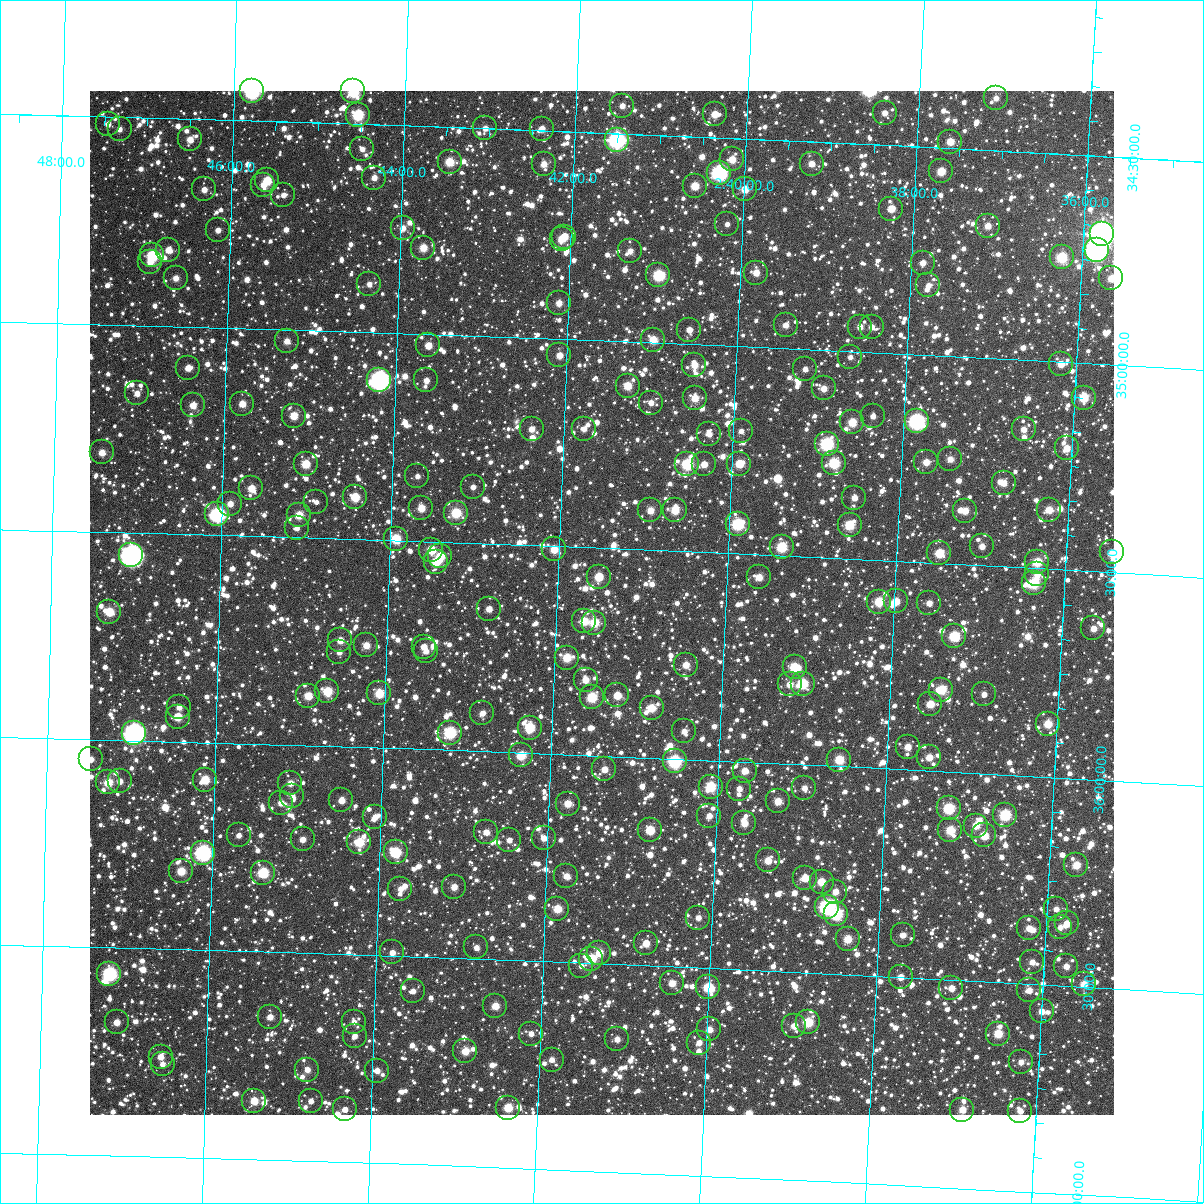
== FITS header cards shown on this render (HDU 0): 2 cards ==
NAXIS1  =                 1024
NAXIS2  =                 1024

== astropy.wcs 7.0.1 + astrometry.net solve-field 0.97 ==
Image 1024 x 1024 px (HDU 0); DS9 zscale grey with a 90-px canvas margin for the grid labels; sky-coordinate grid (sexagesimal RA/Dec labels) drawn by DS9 from the SOLVED WCS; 263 Tycho-2 reference stars matched to detected sources circled (green)
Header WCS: RA---TAN-SIP/DEC--TAN-SIP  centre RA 02:41:28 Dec +35:38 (40.37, +35.63 deg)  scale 8.67 arcsec/px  FOV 148.0' x 148.0'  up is +178 deg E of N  parity flipped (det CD > 0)
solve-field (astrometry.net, Tycho-2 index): VERIFIED the header's WCS against the Tycho-2 star catalogue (verified at 6 index scales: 11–263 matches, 0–1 conflicts across passes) and refined it, rather than solving blind
Solved WCS: RA---TAN-SIP/DEC--TAN-SIP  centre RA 02:41:28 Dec +35:38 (40.37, +35.63 deg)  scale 8.67 arcsec/px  FOV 148.0' x 148.0'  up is +178 deg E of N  parity flipped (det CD > 0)
The solver's refit moves the header's centre by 0.062 arcsec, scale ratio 1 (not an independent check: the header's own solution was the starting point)
Tycho-2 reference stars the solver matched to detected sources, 263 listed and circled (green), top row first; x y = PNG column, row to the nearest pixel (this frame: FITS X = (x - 90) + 1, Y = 1024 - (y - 91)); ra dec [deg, ICRS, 3 dp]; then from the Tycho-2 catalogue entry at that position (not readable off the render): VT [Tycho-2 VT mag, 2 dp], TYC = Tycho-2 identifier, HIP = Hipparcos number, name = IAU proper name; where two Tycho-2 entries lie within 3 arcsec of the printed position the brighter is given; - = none
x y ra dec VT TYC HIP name
252 91 41.447 +34.430 7.87 2333-928-1 12898 -
353 91 41.151 +34.422 9.13 2333-1177-1 - -
996 98 39.276 +34.374 11.68 2332-1084-1 - -
622 106 40.365 +34.433 11.50 2332-1474-1 - -
885 113 39.599 +34.423 11.22 2332-24-1 - -
715 114 40.094 +34.444 10.72 2332-1070-1 - -
358 115 41.136 +34.478 9.10 2333-1174-1 - -
108 124 41.865 +34.518 12.00 2333-899-1 - -
485 128 40.763 +34.500 11.80 2333-289-1 - -
120 129 41.831 +34.530 11.84 2333-1119-1 - -
542 129 40.597 +34.496 11.10 2333-129-1 - -
190 139 41.624 +34.550 10.96 2333-795-1 - -
617 140 40.377 +34.516 8.09 2332-674-1 12557 -
950 142 39.403 +34.484 10.57 2332-1653-1 - -
362 149 41.120 +34.560 11.77 2333-544-1 - -
732 159 40.038 +34.551 10.50 2332-490-1 - -
450 162 40.863 +34.583 10.17 2333-456-1 - -
544 164 40.588 +34.581 10.96 2333-161-1 - -
812 164 39.805 +34.553 11.22 2332-1770-1 - -
941 171 39.425 +34.556 10.19 2332-308-1 - -
719 173 40.073 +34.585 7.70 2332-1630-1 12450 -
374 178 41.082 +34.628 11.36 2333-1163-1 - -
267 180 41.395 +34.642 10.07 2333-1010-1 - -
263 185 41.405 +34.654 11.68 2333-1280-1 - -
695 186 40.143 +34.618 10.26 2332-1372-1 - -
204 189 41.578 +34.669 12.07 2333-876-1 - -
745 189 39.997 +34.621 10.49 2332-2170-1 - -
283 195 41.346 +34.677 11.46 2333-653-1 - -
891 209 39.565 +34.652 10.52 2332-2047-1 - -
727 224 40.044 +34.707 12.48 2332-1432-1 - -
988 226 39.281 +34.682 10.81 2332-1568-1 - -
403 228 40.993 +34.747 11.59 2333-127-1 - -
218 230 41.535 +34.766 11.68 2333-722-1 - -
1102 234 38.945 +34.688 5.57 2332-2197-1 12086 -
564 237 40.519 +34.753 10.90 2333-85-1 - -
562 239 40.527 +34.759 11.15 2333-408-1 - -
423 248 40.931 +34.792 10.62 2333-357-1 - -
168 250 41.678 +34.817 11.03 2333-1061-1 - -
1097 250 38.959 +34.725 6.75 2332-64-1 12091 -
630 251 40.325 +34.782 11.54 2332-544-1 - -
152 255 41.726 +34.831 9.22 2333-1189-1 - -
1062 257 39.059 +34.748 9.42 2332-246-1 - -
150 262 41.731 +34.847 11.13 2333-723-1 - -
923 263 39.465 +34.778 11.43 2332-1200-1 - -
756 273 39.952 +34.821 10.91 2332-854-1 - -
658 275 40.240 +34.837 9.64 2332-1270-1 - -
176 278 41.655 +34.884 11.41 2333-818-1 - -
1111 278 38.911 +34.793 10.62 2332-1050-1 - -
369 284 41.086 +34.885 11.46 2333-932-1 - -
928 285 39.446 +34.832 11.71 2332-392-1 - -
559 303 40.528 +34.914 11.24 2333-448-1 - -
786 325 39.859 +34.944 11.60 2332-472-1 - -
860 327 39.641 +34.940 11.03 2332-466-1 - -
872 327 39.607 +34.939 12.04 2332-48-1 - -
689 330 40.142 +34.966 11.61 2332-700-1 - -
653 340 40.247 +34.993 10.34 2332-162-1 - -
287 341 41.324 +35.028 11.32 2333-629-1 - -
428 345 40.907 +35.028 10.96 2333-304-1 - -
559 355 40.520 +35.039 11.05 2333-300-1 - -
850 357 39.665 +35.014 12.44 2332-1369-1 - -
1061 364 39.046 +35.005 11.08 2332-1407-1 - -
694 365 40.122 +35.050 10.92 2332-1225-1 - -
188 368 41.611 +35.100 10.88 2333-1082-1 - -
805 369 39.796 +35.048 11.68 2332-1175-1 - -
379 380 41.048 +35.115 7.22 2333-677-1 12776 -
426 380 40.909 +35.112 11.64 2333-330-1 - -
628 386 40.315 +35.106 10.31 2332-1145-1 - -
824 388 39.739 +35.092 11.43 2332-1081-1 - -
137 393 41.760 +35.164 11.55 2333-619-1 - -
695 398 40.117 +35.129 10.44 2332-789-1 - -
1084 398 38.972 +35.083 9.71 2332-1075-1 12096 -
651 403 40.246 +35.145 11.43 2332-577-1 - -
242 404 41.449 +35.182 10.88 2333-1159-1 - -
193 405 41.594 +35.189 10.71 2333-603-1 - -
294 416 41.296 +35.207 10.35 2333-707-1 - -
873 416 39.590 +35.153 12.01 2332-1375-1 - -
917 421 39.461 +35.161 7.60 2332-429-1 12259 -
852 422 39.649 +35.170 10.12 2332-805-1 - -
532 429 40.594 +35.219 11.50 2333-272-1 - -
584 429 40.440 +35.214 11.70 2332-1289-1 - -
1024 429 39.145 +35.167 11.27 2332-1019-1 - -
741 431 39.976 +35.204 11.57 2332-535-1 - -
709 434 40.070 +35.214 11.61 2332-303-1 - -
827 444 39.722 +35.225 8.39 2332-509-1 - -
1067 448 39.015 +35.207 10.83 2332-1383-1 - -
102 452 41.858 +35.309 10.86 2333-796-1 - -
950 459 39.356 +35.248 11.32 2332-741-1 - -
926 462 39.427 +35.258 10.72 2332-485-1 - -
834 463 39.698 +35.271 9.32 2332-323-1 - -
306 464 41.257 +35.323 10.03 2333-676-1 - -
687 464 40.131 +35.289 9.07 2332-991-1 12467 -
704 464 40.081 +35.288 11.20 2332-263-1 - -
739 464 39.977 +35.283 10.69 2332-587-1 - -
417 476 40.926 +35.343 12.12 2333-150-1 - -
1004 483 39.195 +35.299 11.40 2332-499-1 - -
473 487 40.760 +35.365 12.08 2333-384-1 - -
251 488 41.414 +35.385 10.54 2333-978-1 - -
355 497 41.107 +35.399 10.17 2333-553-1 - -
854 498 39.633 +35.352 11.60 2332-985-1 - -
316 502 41.222 +35.413 12.47 2333-573-1 - -
230 504 41.476 +35.424 11.51 2333-786-1 - -
421 508 40.911 +35.420 10.78 2333-66-1 - -
650 510 40.234 +35.404 10.84 2332-967-1 - -
675 510 40.162 +35.401 10.32 2332-1099-1 - -
1049 510 39.057 +35.357 10.67 2332-1313-1 - -
965 511 39.305 +35.370 10.90 2332-927-1 - -
456 513 40.808 +35.428 9.66 2333-176-1 - -
217 514 41.513 +35.451 7.75 2333-757-1 12915 -
299 515 41.272 +35.446 10.24 2333-687-1 - -
738 524 39.974 +35.428 9.07 2332-287-1 12423 -
850 525 39.644 +35.417 9.68 2332-259-1 - -
297 528 41.277 +35.478 12.14 2333-550-1 - -
396 539 40.983 +35.496 9.74 2333-36-1 - -
982 546 39.249 +35.453 11.36 2332-219-1 - -
782 547 39.840 +35.478 9.41 2332-379-1 - -
554 549 40.514 +35.507 10.37 2333-394-1 - -
431 550 40.877 +35.519 10.13 2333-172-1 - -
1112 552 38.864 +35.452 11.04 2332-133-1 - -
939 553 39.374 +35.475 9.98 2332-47-1 - -
131 555 41.765 +35.555 6.42 2333-738-1 12990 -
440 556 40.849 +35.533 10.35 2333-226-1 - -
436 562 40.862 +35.547 10.10 2333-194-1 - -
1037 562 39.084 +35.484 9.96 2332-725-1 - -
1037 574 39.082 +35.513 11.01 2332-615-1 - -
599 577 40.378 +35.569 10.16 2332-187-1 - -
759 577 39.904 +35.554 10.89 2332-565-1 - -
1034 583 39.091 +35.536 9.36 2332-233-1 - -
896 601 39.495 +35.596 10.50 2332-311-1 - -
879 602 39.546 +35.599 9.88 2332-277-1 - -
929 603 39.397 +35.596 11.41 2332-449-1 - -
489 609 40.700 +35.656 11.51 2337-37-1 - -
109 612 41.825 +35.692 9.91 2337-807-1 - -
584 621 40.417 +35.677 10.15 2336-595-1 - -
594 623 40.386 +35.680 9.94 2336-137-1 - -
1093 628 38.907 +35.637 11.46 2336-509-1 - -
954 636 39.318 +35.673 9.29 2336-89-1 - -
340 640 41.138 +35.744 11.07 2337-847-1 - -
366 645 41.060 +35.754 10.88 2337-695-1 - -
424 647 40.890 +35.753 11.39 2337-704-1 - -
426 651 40.882 +35.764 11.71 2337-645-1 - -
339 652 41.140 +35.773 11.69 2337-809-1 - -
567 658 40.463 +35.767 10.12 2336-589-1 - -
686 665 40.110 +35.772 11.00 2336-109-1 - -
795 667 39.787 +35.767 9.77 2336-669-1 - -
586 680 40.405 +35.819 10.82 2336-241-1 - -
790 684 39.799 +35.808 10.93 2336-105-1 - -
803 684 39.760 +35.805 9.31 2336-185-1 - -
941 690 39.348 +35.803 9.72 2336-547-1 - -
327 691 41.171 +35.868 9.84 2337-1541-1 - -
379 693 41.017 +35.869 9.99 2337-463-1 - -
984 694 39.221 +35.809 11.76 2336-357-1 - -
617 695 40.309 +35.853 10.42 2336-203-1 - -
308 696 41.227 +35.880 10.40 2337-1523-1 - -
592 697 40.385 +35.860 9.54 2336-609-1 - -
930 704 39.379 +35.839 10.44 2336-43-1 - -
179 707 41.610 +35.917 11.58 2337-1429-1 - -
652 708 40.206 +35.880 10.16 2336-5-1 - -
482 713 40.708 +35.908 11.47 2337-319-1 - -
178 717 41.613 +35.940 10.51 2337-1378-1 - -
1048 724 39.027 +35.873 10.24 2336-411-1 - -
530 728 40.565 +35.939 9.65 2337-675-1 - -
684 731 40.106 +35.933 11.39 2336-2296-1 - -
134 733 41.743 +35.984 6.38 2337-1419-1 12982 -
450 733 40.802 +35.958 8.92 2337-240-1 - -
908 747 39.440 +35.945 11.04 2336-2264-1 - -
521 755 40.588 +36.006 9.96 2337-388-1 - -
929 757 39.374 +35.968 10.94 2336-2284-1 - -
91 759 41.869 +36.048 11.15 2337-1204-1 - -
839 760 39.641 +35.984 10.02 2336-2105-1 - -
675 761 40.130 +36.006 8.49 2336-2006-1 12465 -
604 769 40.338 +36.032 11.01 2336-2067-1 - -
745 771 39.921 +36.021 10.93 2336-1954-1 - -
205 780 41.528 +36.090 9.89 2337-1482-1 - -
120 781 41.780 +36.099 11.71 2337-1207-1 - -
108 782 41.816 +36.103 9.97 2337-1331-1 - -
290 783 41.272 +36.092 11.30 2337-1513-1 - -
711 787 40.020 +36.063 9.47 2336-1881-1 - -
804 788 39.741 +36.056 11.52 2336-1917-1 - -
739 789 39.935 +36.064 11.38 2336-1898-1 - -
292 796 41.266 +36.123 11.94 2337-1290-1 - -
341 800 41.118 +36.129 11.23 2337-1275-1 - -
778 801 39.818 +36.091 10.73 2336-2263-1 - -
281 803 41.299 +36.140 11.39 2337-1258-1 - -
568 804 40.444 +36.118 10.51 2336-1987-1 - -
949 808 39.308 +36.088 9.13 2336-1854-1 - -
1005 815 39.139 +36.097 9.01 2336-1680-1 - -
709 816 40.020 +36.133 11.41 2336-2211-1 - -
375 817 41.016 +36.166 11.86 2337-443-1 - -
744 823 39.916 +36.148 11.03 2336-1937-1 - -
976 826 39.225 +36.126 10.62 2336-1769-1 - -
650 830 40.195 +36.173 10.23 2336-1826-1 - -
950 830 39.301 +36.140 9.99 2336-1967-1 - -
486 832 40.684 +36.194 11.53 2337-237-1 - -
239 835 41.422 +36.221 11.73 2337-1510-1 - -
984 835 39.199 +36.149 10.16 2336-1886-1 - -
544 838 40.512 +36.203 11.74 2337-616-1 - -
303 839 41.231 +36.227 11.27 2337-1424-1 - -
509 840 40.614 +36.211 11.58 2337-442-1 - -
359 842 41.061 +36.229 9.90 2337-502-1 - -
396 852 40.952 +36.251 11.51 2337-632-1 - -
203 853 41.528 +36.267 7.78 2337-1490-1 12919 -
768 860 39.840 +36.234 10.78 2336-1447-1 - -
1076 865 38.919 +36.208 10.44 2336-2035-1 - -
181 871 41.591 +36.312 10.38 2337-982-1 - -
263 873 41.346 +36.310 9.42 2337-854-1 - -
566 876 40.439 +36.293 11.07 2336-1194-1 - -
805 878 39.727 +36.272 10.62 2336-1994-1 - -
822 882 39.676 +36.280 10.27 2336-1831-1 - -
454 887 40.774 +36.329 10.97 2337-189-1 - -
400 889 40.934 +36.338 11.59 2337-222-1 - -
835 892 39.634 +36.302 11.31 2336-1295-1 - -
827 907 39.658 +36.339 7.89 2336-1744-1 12321 -
557 909 40.462 +36.372 10.18 2336-1507-1 - -
1056 909 38.972 +36.316 11.77 2336-1246-1 - -
836 914 39.628 +36.356 8.92 2336-2286-1 - -
698 918 40.040 +36.380 11.61 2336-961-1 - -
1067 923 38.938 +36.350 10.83 2336-1221-1 - -
1060 927 38.958 +36.359 11.99 2336-2018-1 - -
1029 928 39.051 +36.366 11.44 2336-1722-1 - -
903 935 39.427 +36.398 11.65 2336-1399-1 - -
848 939 39.591 +36.415 10.43 2336-1996-1 - -
646 943 40.193 +36.447 10.63 2336-1359-1 - -
476 947 40.700 +36.472 11.80 2337-307-1 - -
392 952 40.951 +36.492 11.67 2337-579-1 - -
599 953 40.332 +36.474 10.41 2336-845-1 - -
591 959 40.355 +36.489 9.88 2336-1343-1 - -
1032 962 39.035 +36.447 11.46 2336-1291-1 - -
581 966 40.384 +36.507 12.33 2336-1093-1 - -
1066 966 38.933 +36.453 11.45 2336-822-1 - -
109 974 41.797 +36.563 8.47 2337-1160-1 13009 -
901 977 39.427 +36.500 11.04 2336-1553-1 - -
672 983 40.110 +36.540 10.94 2336-907-1 - -
1084 984 38.878 +36.493 10.80 2336-1309-1 - -
708 987 40.002 +36.546 9.86 2336-2320-1 - -
951 988 39.273 +36.520 11.54 2336-850-1 - -
1029 990 39.040 +36.515 10.92 2336-808-1 - -
413 991 40.886 +36.583 11.68 2337-62-1 - -
495 1006 40.637 +36.612 10.51 2337-357-1 - -
1042 1011 38.999 +36.564 11.46 2336-1312-1 - -
270 1017 41.312 +36.656 11.35 2337-1218-1 - -
117 1022 41.771 +36.679 11.05 2337-1189-1 - -
354 1022 41.060 +36.662 11.64 2337-612-1 - -
808 1022 39.697 +36.619 9.61 2336-620-1 - -
794 1026 39.738 +36.629 10.98 2336-1775-1 - -
709 1029 39.992 +36.647 10.93 2336-1168-1 - -
531 1034 40.527 +36.675 11.77 2337-405-1 - -
998 1034 39.125 +36.624 10.77 2336-1304-1 - -
355 1036 41.056 +36.695 12.17 2337-449-1 - -
617 1039 40.268 +36.680 11.55 2336-1651-1 - -
699 1043 40.021 +36.680 11.88 2336-1278-1 - -
465 1051 40.722 +36.723 10.40 2337-377-1 - -
161 1057 41.637 +36.759 11.60 2337-1370-1 - -
552 1060 40.461 +36.736 11.53 2336-1555-1 - -
1021 1062 39.053 +36.688 11.41 2336-751-1 - -
163 1064 41.631 +36.778 11.93 2337-882-1 - -
307 1070 41.195 +36.781 11.20 2337-1142-1 - -
377 1071 40.985 +36.777 11.58 2337-221-1 - -
254 1101 41.352 +36.860 10.28 2337-1347-1 - -
311 1101 41.182 +36.856 12.25 2337-1369-1 - -
508 1108 40.587 +36.855 10.11 2337-421-1 - -
345 1109 41.078 +36.873 11.87 2337-295-1 - -
962 1110 39.221 +36.811 10.65 2336-993-1 - -
1020 1111 39.048 +36.806 11.14 2336-422-1 - -